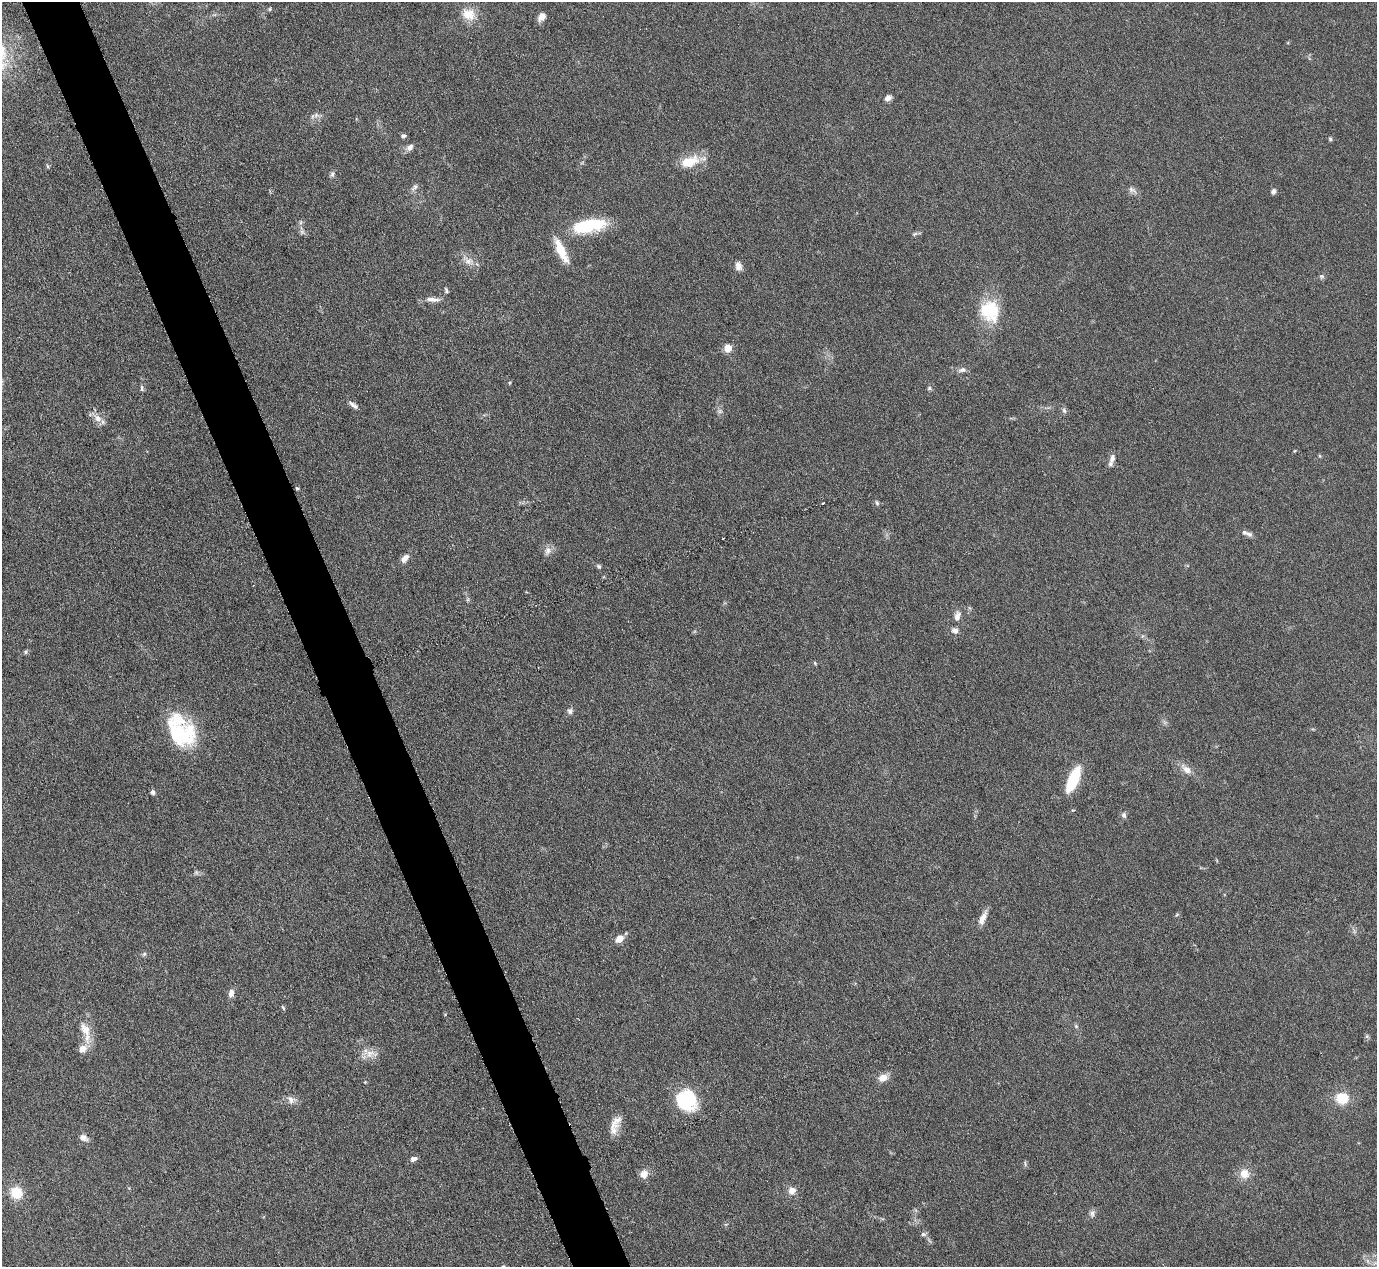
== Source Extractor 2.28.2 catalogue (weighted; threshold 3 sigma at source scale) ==
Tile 11 of 4 x 4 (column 3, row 3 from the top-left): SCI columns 2753-4127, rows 1414-2678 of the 5503 x 5489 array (HDU 1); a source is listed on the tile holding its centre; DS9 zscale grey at full resolution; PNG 1379 x 1269 px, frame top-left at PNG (2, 2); no overlay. Shown black and unused: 4% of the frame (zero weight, under 3 of 6 exposures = <1% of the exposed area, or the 3 px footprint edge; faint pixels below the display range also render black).
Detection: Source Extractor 2.28.2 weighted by HDU 2 'WHT'; one run over the whole footprint, this tile lists its part. Background 0.0746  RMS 0.0042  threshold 0.0172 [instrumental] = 3 sigma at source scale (4.09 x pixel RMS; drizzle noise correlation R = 1.36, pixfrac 0.8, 0.05/0.05 arcsec/px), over >= 5 px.
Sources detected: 83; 1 too faint to see at this stretch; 2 inside a brighter object's white glare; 1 cosmic-ray / hot-pixel residue — not listed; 4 inside a brighter listed object's ellipse — not listed separately; the other 75 listed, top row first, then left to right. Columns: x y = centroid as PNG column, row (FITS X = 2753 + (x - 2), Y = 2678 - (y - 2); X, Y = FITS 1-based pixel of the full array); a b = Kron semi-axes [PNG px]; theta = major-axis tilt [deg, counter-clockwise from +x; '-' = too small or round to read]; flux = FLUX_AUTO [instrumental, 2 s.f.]
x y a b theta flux
270 9 6 4 89 0.46
468 14 20 16 -25 6.7
541 17 9 6 54 2.7
888 98 9 7 41 1.6
316 115 9 6 25 1.4
403 136 6 5 - 0.87
1330 139 5 5 - 0.58
410 147 11 7 38 1.9
689 162 26 14 19 9.6
47 166 6 3 -70 0.46
332 174 9 6 78 1
414 187 11 5 46 1.3
1132 190 14 7 -26 1.7
1273 191 6 5 - 1.3
589 226 41 15 10 22
915 234 8 5 21 0.76
561 251 32 9 -65 8.9
468 261 20 10 -35 3.8
738 266 11 8 -79 2.2
1322 276 7 6 - 0.82
446 290 7 4 -70 0.74
433 299 21 6 -3 2.7
990 311 28 24 -69 18
728 348 5 5 - 13
962 370 12 7 8 1.7
509 383 5 3 - 0.43
142 388 10 4 -83 0.85
929 388 6 6 - 0.71
353 405 13 5 -36 1.6
720 411 7 6 - 1
1064 411 8 5 -63 0.97
98 418 12 9 -42 3.2
1320 456 6 3 -71 0.41
1112 458 14 7 72 2.2
297 488 5 4 - 0.46
877 503 7 4 -60 0.7
1248 534 11 6 -36 1.4
548 551 13 9 68 2.3
405 558 11 7 51 2.5
599 566 7 5 -49 0.84
957 616 13 8 75 2.5
955 630 9 7 -16 1.7
26 652 6 4 89 0.59
815 663 5 4 - 0.48
570 711 9 8 - 1.3
181 733 38 33 -32 28
1186 769 18 9 -38 3.7
1073 779 22 8 66 23
153 792 6 5 - 1
1124 815 8 6 -72 1.2
196 872 6 6 - 0.83
1177 914 6 3 21 0.48
983 918 19 7 65 3.4
619 938 8 6 41 4.6
144 954 6 4 45 0.67
231 993 11 7 76 2.1
283 1008 6 3 -56 0.49
1076 1026 6 5 - 0.7
86 1031 34 10 -73 7.1
371 1054 20 10 -3 4.2
883 1078 11 8 21 3.9
1342 1098 14 12 4 8.9
686 1099 26 20 -14 23
291 1100 13 9 -37 2.5
613 1129 23 12 80 4.5
84 1138 13 8 -29 2.1
414 1159 8 5 20 1.4
1025 1164 8 3 -85 0.59
644 1174 11 10 - 3.2
1244 1174 12 11 - 4.8
792 1191 10 9 - 2.9
16 1193 11 11 - 10
1092 1213 10 7 79 1.4
923 1234 8 5 2 1
503 1266 5 4 - 0.49
Isophote crosses this tile's border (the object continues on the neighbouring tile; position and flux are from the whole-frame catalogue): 1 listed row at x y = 503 1266